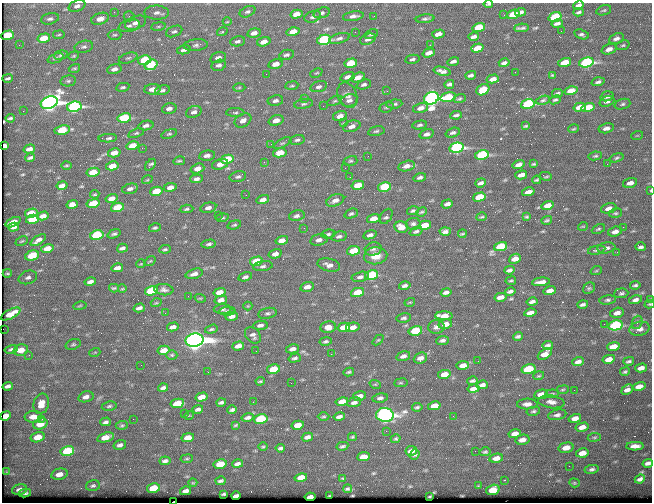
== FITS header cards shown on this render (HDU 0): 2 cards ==
NAXIS1  =                  650 / Width of table row in bytes
NAXIS2  =                  500 / Number of rows in table

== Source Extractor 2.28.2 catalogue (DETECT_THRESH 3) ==
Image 650 x 500 px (HDU 0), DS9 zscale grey, 1 PNG px = 1 image px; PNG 654 x 504 px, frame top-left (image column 1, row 500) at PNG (2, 3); each listed source drawn as its Kron ellipse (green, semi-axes under 4 px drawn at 4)
Background 367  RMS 1.4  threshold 4.06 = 3 sigma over >= 5 px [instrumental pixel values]
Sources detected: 478; all 478 listed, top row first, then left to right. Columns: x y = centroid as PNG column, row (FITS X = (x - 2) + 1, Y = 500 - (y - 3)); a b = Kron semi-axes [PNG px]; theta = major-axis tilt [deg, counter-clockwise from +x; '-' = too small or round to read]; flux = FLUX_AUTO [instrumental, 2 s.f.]
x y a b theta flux
488 4 4 3 - 130
579 5 5 3 - 260
77 6 9 5 19 330
604 10 7 5 18 150
114 12 2 2 - 66
247 12 8 5 25 220
520 12 5 3 - 310
579 12 5 2 - 160
157 13 12 7 -1 450
322 13 8 5 17 250
296 14 6 4 14 810
513 14 6 4 18 2200
504 15 2 2 - 69
129 16 5 5 - 150
353 16 10 4 10 350
374 16 2 2 - 47
313 17 8 5 19 270
555 17 7 4 17 4800
50 19 9 5 14 260
100 19 9 5 18 800
425 19 9 3 8 180
227 22 4 3 - 67
135 23 11 6 21 480
557 23 6 3 13 300
129 26 11 6 14 350
158 26 7 3 8 150
479 27 6 4 16 2900
522 28 7 2 4 180
174 31 8 5 22 220
561 31 2 2 - 37
222 32 5 3 - 94
293 32 6 4 15 1500
355 32 2 2 - 59
254 33 7 4 14 520
371 34 7 4 23 130
438 34 6 4 15 630
582 34 7 4 -18 190
8 35 6 4 17 3200
59 35 6 3 9 94
115 35 7 5 1 160
474 37 5 3 - 270
44 38 6 4 14 1700
339 38 11 5 16 280
616 38 8 5 22 370
368 39 8 5 21 350
324 40 7 5 13 10000
238 41 7 5 9 230
264 42 7 4 16 800
19 45 3 2 - 79
196 45 12 6 7 310
430 45 3 2 - 130
623 45 7 4 18 150
84 47 9 6 13 270
477 48 6 4 17 1700
609 49 8 5 18 500
184 50 7 4 13 270
429 53 6 4 18 660
61 55 7 4 14 180
286 55 7 5 12 220
74 56 5 4 - 110
55 58 8 4 20 180
128 58 10 5 18 210
218 58 8 5 15 410
412 59 7 4 11 180
144 60 7 4 13 3900
453 61 6 3 18 260
565 62 7 4 17 2200
586 62 7 5 13 15000
351 63 6 4 15 3300
504 63 5 3 - 250
276 64 7 5 12 830
151 65 7 5 19 4400
219 65 7 5 16 320
74 68 6 3 18 100
114 69 7 4 15 400
442 71 9 4 -12 350
515 72 3 2 - 72
316 73 6 3 25 96
266 74 2 2 - 120
471 75 5 3 - 230
552 75 4 4 - 79
348 77 7 4 16 380
358 77 7 4 19 710
8 78 5 2 - 140
493 79 6 4 14 610
68 81 8 5 9 190
598 82 6 4 17 220
449 84 5 3 - 240
364 85 7 4 20 220
292 86 6 3 8 130
123 87 6 4 13 160
239 87 6 4 2 130
319 87 8 5 16 270
152 89 8 5 5 600
162 90 7 4 14 200
483 90 7 5 33 2300
387 91 3 3 - 54
571 91 6 4 15 1200
557 93 5 3 - 140
347 95 13 9 -68 510
607 96 7 5 14 350
448 97 8 4 13 3600
305 98 3 3 - 190
431 98 7 6 - 45000
459 99 6 4 20 120
349 100 8 6 13 350
543 100 7 4 15 140
555 100 6 3 21 120
275 101 8 5 10 310
335 101 8 4 26 150
607 101 8 5 21 350
49 103 9 6 20 56000
304 104 9 4 10 230
394 104 8 4 6 180
528 104 7 4 15 9900
622 104 8 5 18 200
323 106 2 2 - 140
74 107 7 5 9 18000
387 107 7 5 17 160
580 107 6 4 14 790
169 108 7 5 13 380
420 108 8 5 15 520
588 108 7 4 15 2800
23 111 2 2 - 80
194 112 8 5 21 360
235 112 9 3 -1 170
456 115 6 3 8 180
340 116 7 5 15 580
10 118 4 3 - 140
124 118 7 4 11 4900
243 120 9 6 31 440
276 120 8 5 16 710
344 123 4 4 - 100
420 125 7 4 10 170
146 126 7 4 13 310
352 126 9 5 17 500
526 126 4 2 - 99
606 128 8 5 12 410
574 129 5 3 - 99
62 130 8 4 10 3100
376 131 8 4 12 180
136 133 8 4 18 150
453 133 7 4 19 210
169 134 8 4 17 150
427 134 7 4 17 330
637 136 6 4 19 94
108 138 9 4 3 230
297 140 7 4 14 200
282 143 9 4 26 200
271 144 4 3 - 66
4 146 4 3 - 680
133 146 6 4 13 1400
142 148 2 2 - 640
457 148 7 5 13 18000
29 149 6 3 16 390
114 153 6 4 14 850
280 153 7 4 11 1600
207 155 8 5 9 360
482 155 7 4 13 11000
368 156 2 2 - 47
595 156 7 4 10 140
30 158 5 3 - 170
617 158 7 4 19 160
227 159 6 4 13 3400
179 161 6 3 10 110
350 161 7 5 14 170
264 162 4 3 - 86
220 164 8 5 16 710
534 164 3 2 - 93
607 164 2 2 - 240
66 165 5 2 - 100
151 165 7 3 49 180
519 165 6 3 16 370
112 166 6 4 12 1200
406 166 8 5 14 580
345 168 2 2 - 55
197 169 7 4 19 650
93 172 6 4 13 1800
521 175 6 4 16 480
546 176 6 2 -13 92
238 177 8 5 13 220
350 177 2 2 - 44
420 177 6 4 17 240
197 179 6 4 5 270
147 180 5 3 - 90
537 180 4 3 - 100
481 183 5 3 - 270
630 183 7 4 15 490
62 185 5 4 - 400
358 185 6 4 14 1500
170 187 6 4 11 460
384 187 7 4 12 4200
130 189 8 5 13 310
651 190 4 2 - 81
156 191 6 4 14 1900
528 192 6 4 14 480
95 194 5 3 - 100
246 195 3 2 - 88
479 197 6 4 16 2600
112 198 6 4 14 560
263 200 6 4 15 540
335 200 9 5 21 540
93 203 6 4 12 2800
72 204 6 4 15 460
447 204 6 3 18 340
548 205 6 4 17 750
117 207 6 4 14 2600
208 208 8 5 13 350
609 208 8 5 14 520
187 209 7 4 4 150
413 211 6 4 16 170
422 212 5 3 - 120
31 213 6 4 14 1500
616 213 6 5 - 150
351 214 7 4 24 180
218 215 2 2 - 79
43 216 6 4 14 490
297 216 8 5 13 280
386 216 8 5 58 200
482 217 5 3 - 97
527 217 4 3 - 100
222 218 6 4 17 130
33 219 6 4 13 2900
374 219 6 4 15 950
547 220 5 3 - 130
13 222 8 4 23 950
413 224 7 6 - 230
234 225 7 4 16 150
425 225 6 4 15 1600
583 226 5 3 - 75
14 227 5 3 - 300
401 227 7 5 -9 910
623 227 2 2 - 250
155 228 6 4 16 170
304 228 3 2 - 73
598 229 7 4 25 130
416 231 7 4 21 180
445 232 5 4 - 280
615 232 7 4 17 460
114 234 7 4 20 180
328 234 7 4 8 180
462 234 4 2 - 110
97 235 7 5 13 5700
370 235 7 4 15 270
339 236 8 5 12 240
38 240 8 4 34 400
282 240 6 4 14 600
319 240 9 5 13 380
22 241 6 3 26 98
209 244 7 4 10 180
501 247 7 4 14 4400
640 247 5 3 - 230
47 248 6 4 12 1000
122 248 5 3 - 220
606 248 9 5 8 320
165 249 6 3 7 150
373 249 8 6 14 300
597 250 9 4 12 200
354 251 7 4 11 2500
617 252 2 2 - 45
275 254 7 4 16 400
32 255 7 5 17 2200
376 256 12 8 5 1200
515 259 6 5 - 590
150 261 6 3 34 83
256 261 6 4 13 2300
141 264 5 3 - 76
329 265 11 6 -14 550
263 266 10 5 8 240
117 268 6 4 13 490
509 270 5 3 - 190
596 271 6 3 19 91
7 273 4 3 - 150
194 274 9 4 17 420
371 275 7 5 14 6400
28 277 9 6 18 390
245 277 7 4 14 230
360 277 9 5 12 300
511 281 5 3 - 100
90 282 6 3 13 300
541 282 9 3 7 410
635 285 5 3 - 160
405 286 6 4 14 270
307 287 7 4 15 570
114 288 5 3 - 100
589 288 6 5 - 140
122 289 4 2 - 71
164 290 9 5 -5 290
151 291 7 4 14 5300
510 291 5 3 - 210
550 291 6 4 15 510
219 292 6 4 14 790
358 292 6 4 13 2200
446 292 6 3 12 290
621 293 7 5 4 200
188 296 2 2 - 37
500 297 6 4 13 470
200 298 6 3 -18 93
650 299 4 3 - 92
221 300 6 4 13 570
608 300 8 4 9 200
635 300 6 4 13 300
410 302 5 3 - 81
532 302 5 3 - 250
156 303 5 3 - 80
650 304 5 4 - 110
583 305 5 3 - 240
80 306 7 3 10 100
248 306 4 4 - 84
139 308 6 3 16 280
223 309 9 4 1 190
227 311 8 4 3 180
165 313 2 2 - 71
267 313 9 5 11 210
530 313 6 4 13 550
617 313 7 5 16 490
11 314 11 4 27 1500
232 316 6 4 16 380
444 316 8 4 1 1200
404 318 7 4 10 210
637 322 7 5 69 180
445 324 7 4 12 720
604 324 2 2 - 320
260 325 7 4 7 270
615 325 7 5 12 12000
173 327 6 4 14 430
328 327 8 6 9 840
344 327 6 4 14 1600
353 327 7 4 13 650
436 327 8 6 1 330
3 329 2 2 - 4.6
211 329 6 4 17 140
640 329 10 7 14 460
415 331 7 4 13 3400
253 335 9 7 -46 330
518 337 5 3 - 180
195 340 9 6 11 110000
378 340 6 4 43 100
443 340 6 4 8 230
326 341 6 4 10 180
73 344 8 5 19 190
548 345 5 3 - 180
238 346 6 4 17 480
613 346 6 4 11 1100
11 349 7 4 13 200
293 349 7 4 12 390
21 350 8 5 13 1200
164 350 6 4 13 970
256 351 2 2 - 42
95 352 5 3 - 92
331 354 2 2 - 190
545 354 8 4 34 860
29 355 3 3 - 57
172 355 5 4 - 120
403 356 7 4 16 300
295 358 6 4 17 190
420 358 7 5 23 460
609 359 6 4 12 680
478 361 3 2 - 140
629 361 5 3 - 170
578 362 6 4 20 370
141 365 2 2 - 75
463 365 6 4 8 650
641 368 6 4 15 440
273 369 6 4 13 2500
528 369 7 4 14 3600
208 372 3 2 - 75
349 372 5 3 - 130
625 372 5 3 - 150
444 374 6 4 11 1100
539 376 5 3 - 100
260 381 4 2 - 110
472 381 5 3 - 180
291 383 3 2 - 68
401 383 7 3 8 100
375 384 6 3 -18 98
482 385 6 4 15 320
8 386 5 4 - 260
639 386 6 4 14 670
163 388 5 3 - 240
473 389 6 4 10 520
563 390 6 3 9 99
574 390 2 2 - 50
627 390 6 5 - 380
541 394 7 4 11 770
552 394 7 3 7 130
359 396 7 4 11 500
86 397 8 5 15 440
201 397 6 4 16 900
380 398 7 4 11 260
342 401 6 4 12 710
221 402 5 3 - 180
253 402 2 2 - 63
354 402 7 4 15 330
551 402 13 6 -7 510
177 403 7 4 10 2300
41 404 10 7 72 1000
527 404 10 5 2 460
109 406 7 4 10 180
434 406 6 4 13 1200
417 407 5 3 - 150
198 409 5 3 - 230
232 410 5 3 - 190
533 411 7 4 12 160
184 413 3 2 - 70
189 415 5 3 - 74
385 415 9 7 -5 48000
557 415 9 5 12 300
6 416 5 4 - 970
453 416 2 2 - 60
33 417 9 5 2 760
324 417 6 3 1 120
339 417 6 3 12 300
247 418 6 4 13 280
575 418 6 4 15 590
42 419 2 2 - 160
133 419 2 2 - 140
261 419 7 5 13 7300
106 422 5 4 - 230
40 424 7 5 17 1400
122 425 6 4 6 140
236 425 4 2 - 93
298 425 6 4 13 870
582 427 7 4 13 650
386 431 2 2 - 410
515 434 6 4 13 620
38 437 7 5 14 1400
105 437 9 4 15 1100
307 437 6 4 16 330
352 437 4 3 - 120
594 437 6 3 8 100
188 438 6 4 12 890
396 439 5 4 - 130
522 440 7 5 11 600
120 445 6 5 - 290
342 446 6 3 11 170
635 446 9 4 2 510
263 447 5 3 - 97
280 448 4 3 - 160
566 448 7 5 14 880
67 451 7 5 14 4200
411 451 6 5 - 600
475 451 2 2 - 240
485 452 5 3 - 140
582 453 6 4 11 810
414 455 5 4 - 180
364 457 6 4 6 820
496 458 7 4 12 550
187 459 6 3 8 110
165 461 5 4 - 230
648 463 5 4 - 280
220 464 7 4 12 1700
237 464 5 3 - 280
569 466 2 2 - 41
592 469 7 4 10 220
7 472 3 2 - 90
59 474 8 5 11 700
301 478 6 4 13 990
343 478 4 2 - 82
640 479 5 4 - 280
504 480 2 2 - 49
220 481 5 3 - 180
193 483 4 3 - 72
574 483 5 4 - 110
93 486 7 5 15 190
478 486 4 4 - 80
153 488 6 4 13 2100
347 489 4 3 - 150
19 490 7 5 14 460
493 490 7 5 18 2100
186 491 5 4 - 350
25 493 6 3 12 200
224 494 4 2 - 140
236 496 5 3 - 180
329 496 3 2 - 63
310 497 5 3 - 420
429 497 3 2 - 71
173 502 2 2 - 160
At the frame edge (FLAGS 8, measured only in part): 7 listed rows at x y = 488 4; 579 5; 4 146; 651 190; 650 299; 650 304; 173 502